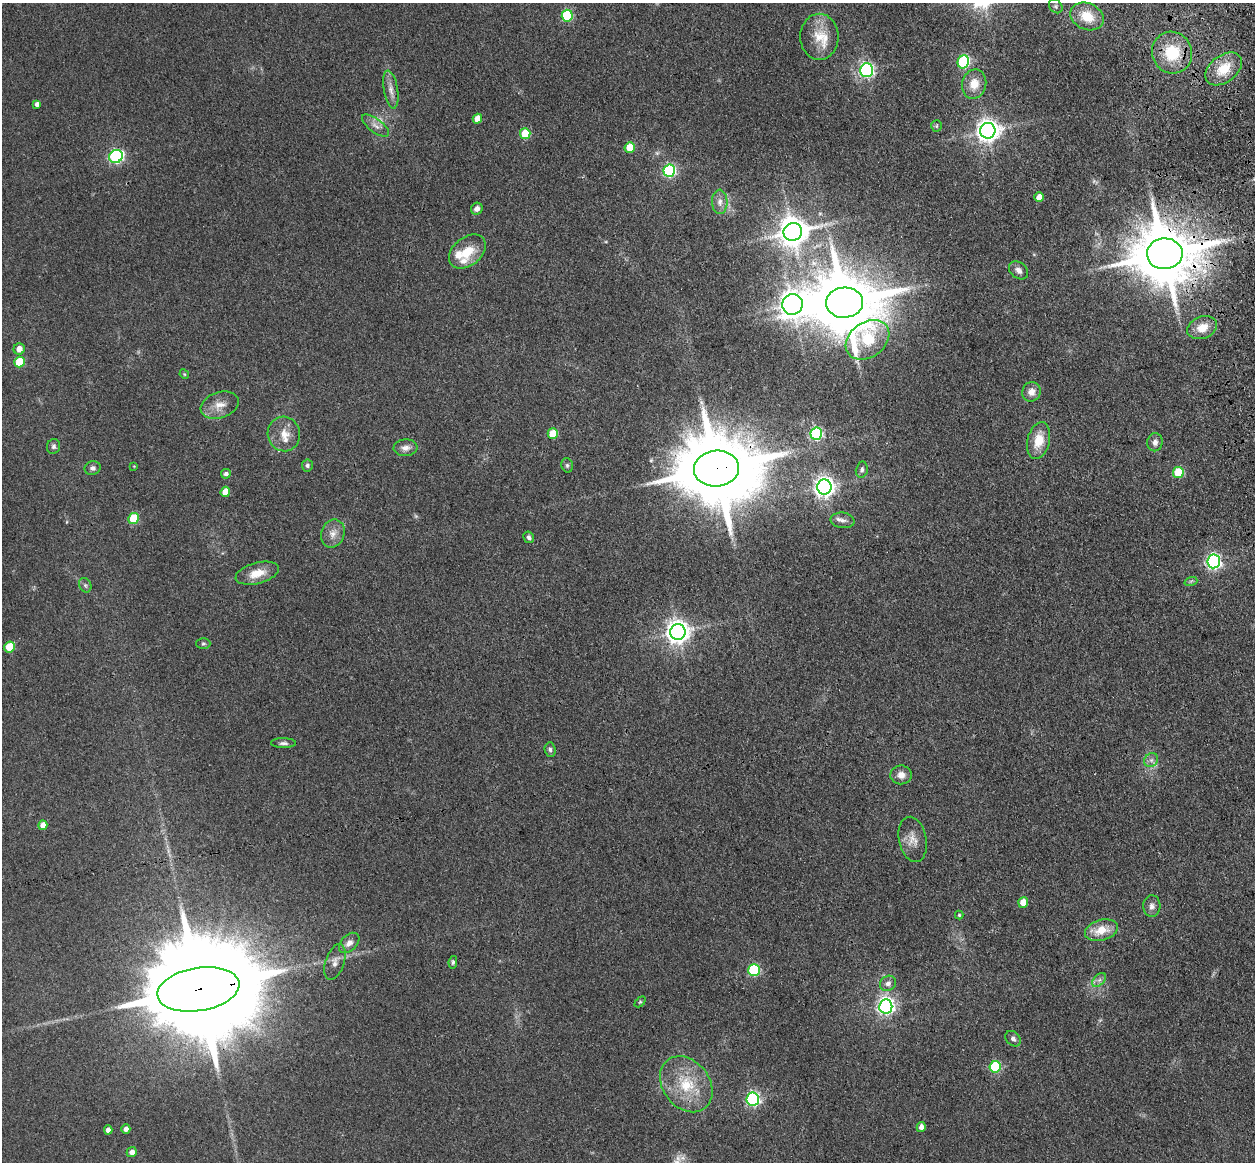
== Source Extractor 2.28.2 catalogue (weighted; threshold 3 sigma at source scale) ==
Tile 10 of 4 x 4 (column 2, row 3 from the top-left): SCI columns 1369-2621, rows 1445-2604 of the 5242 x 5094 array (HDU 1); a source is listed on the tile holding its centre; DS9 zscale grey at full resolution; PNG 1257 x 1164 px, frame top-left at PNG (2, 3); each listed source drawn as its Kron ellipse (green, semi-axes under 4 px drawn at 4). Shown black and unused: <1% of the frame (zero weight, under 3 of 4 exposures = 6% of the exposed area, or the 3 px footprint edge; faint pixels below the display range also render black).
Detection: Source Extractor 2.28.2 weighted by HDU 2 'WHT'; one run over the whole footprint, this tile lists its part. Background 0.0963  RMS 0.0067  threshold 0.0302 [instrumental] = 3 sigma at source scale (4.5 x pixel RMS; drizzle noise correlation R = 1.50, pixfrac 1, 0.05/0.05 arcsec/px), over >= 5 px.
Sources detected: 95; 2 too faint to see at this stretch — neither listed nor drawn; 3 inside a brighter listed object's ellipse — not listed separately; the other 90 listed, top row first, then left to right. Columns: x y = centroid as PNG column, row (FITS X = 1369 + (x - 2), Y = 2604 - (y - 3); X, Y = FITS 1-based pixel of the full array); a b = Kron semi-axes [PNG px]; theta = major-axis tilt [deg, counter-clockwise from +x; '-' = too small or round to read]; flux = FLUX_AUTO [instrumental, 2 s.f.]
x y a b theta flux
1056 6 7 6 - 1.4
567 16 6 5 - 61
1087 16 17 13 -23 15
819 37 23 19 90 17
1172 53 21 20 - 30
963 62 6 5 - 74
1224 69 21 13 38 18
867 70 7 6 - 140
974 84 15 12 75 9.7
391 89 19 7 -80 5.1
37 104 4 4 - 2.6
477 119 5 4 - 7.4
375 126 16 6 -37 4.3
936 126 5 5 - 0.98
988 131 8 7 - 560
525 134 5 5 - 24
630 148 5 5 - 16
116 157 7 6 - 130
669 171 6 6 - 110
1039 197 5 4 - 6.6
720 202 12 7 -89 4.3
477 209 6 5 - 3.5
793 232 9 9 - 1100
467 252 20 14 39 16
1165 254 18 15 2 5400
1019 270 10 8 -40 3.2
844 303 18 15 4 6400
792 304 10 10 - 910
1202 328 15 11 21 10
868 340 24 17 36 74
19 349 6 5 - 5.8
19 362 5 5 - 21
184 374 5 4 - 0.71
1031 392 10 9 - 5.2
220 405 19 13 18 8.4
284 434 17 16 - 10
553 434 5 5 - 16
816 434 6 6 - 95
1039 440 19 11 76 14
1155 442 9 7 81 3.7
54 446 7 6 - 1.8
405 448 12 8 3 4.1
307 465 6 5 - 1.6
567 465 7 5 -76 1.4
134 466 3 3 - 0.44
93 468 8 7 - 2.2
716 469 22 18 5 9800
862 470 8 6 77 1.8
1178 473 5 5 - 29
226 474 5 4 - 2
824 487 7 7 - 430
225 492 5 4 - 9.7
134 518 5 5 - 30
842 520 12 7 -8 3.5
333 533 14 11 69 5.9
529 537 6 5 - 1.7
1214 561 7 6 - 190
257 573 22 10 15 11
1191 581 6 4 18 1
85 585 7 6 - 1.5
678 632 8 7 - 620
203 644 7 5 1 1.2
10 647 5 5 - 25
284 743 12 5 0 2.2
550 750 7 5 -87 1.6
1151 760 7 6 - 2.4
901 775 10 9 - 5.3
43 825 5 4 - 5
913 839 23 13 -78 8.1
1023 903 5 5 - 9.4
1152 906 10 8 87 3.5
959 915 4 4 - 0.95
1101 930 17 10 16 12
349 943 12 8 44 3.5
335 962 19 9 71 4.5
453 962 6 4 80 1.2
754 970 6 5 - 64
1099 980 8 5 44 2.1
888 983 8 7 - 3.1
198 989 41 21 9 30000
640 1002 6 4 44 0.85
886 1006 7 6 - 250
1013 1039 9 6 -45 2.3
995 1067 6 5 - 47
686 1084 30 23 -52 30
753 1099 7 6 - 130
921 1127 5 4 - 3.5
126 1129 4 4 - 3.2
108 1130 4 4 - 3.3
132 1152 5 5 - 4
Overlapping masked pixels (flux is a lower limit): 3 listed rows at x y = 1165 254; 716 469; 198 989